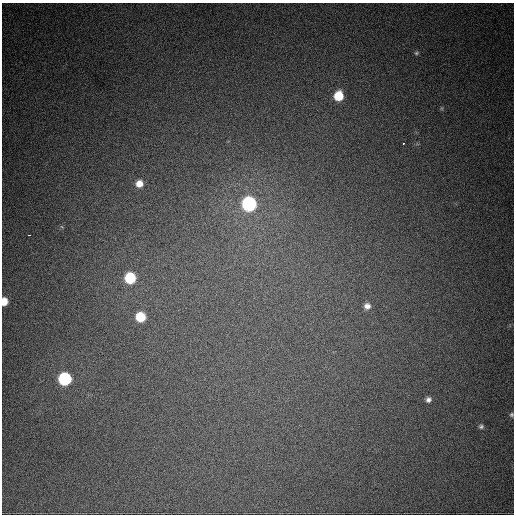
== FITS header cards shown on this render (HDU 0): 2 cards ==
NAXIS1  =                  512
NAXIS2  =                  512

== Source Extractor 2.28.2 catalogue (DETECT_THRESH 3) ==
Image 512 x 512 px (HDU 0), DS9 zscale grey, 1 PNG px = 1 image px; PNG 516 x 516 px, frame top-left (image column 1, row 512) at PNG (2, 3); no overlay
Background 931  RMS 24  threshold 73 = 3 sigma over >= 5 px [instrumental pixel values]
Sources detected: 15; all 15 listed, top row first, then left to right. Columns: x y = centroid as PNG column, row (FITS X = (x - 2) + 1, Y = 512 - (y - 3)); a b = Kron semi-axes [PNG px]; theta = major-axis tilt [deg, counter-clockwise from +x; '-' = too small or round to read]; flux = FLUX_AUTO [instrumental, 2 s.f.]
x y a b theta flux
416 53 7 5 16 2800
339 96 7 7 - 50000
442 108 6 4 72 1900
403 143 3 2 - 1800
139 184 7 7 - 16000
249 204 8 8 - 350000
29 235 3 2 - 4200
130 278 7 7 - 97000
4 301 6 5 - 24000
367 306 7 7 - 8600
140 317 7 7 - 56000
65 379 8 8 - 190000
428 399 7 6 - 6300
511 415 6 5 - 3000
481 426 6 6 - 3700
At the frame edge (FLAGS 8, measured only in part): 2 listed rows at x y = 4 301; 511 415